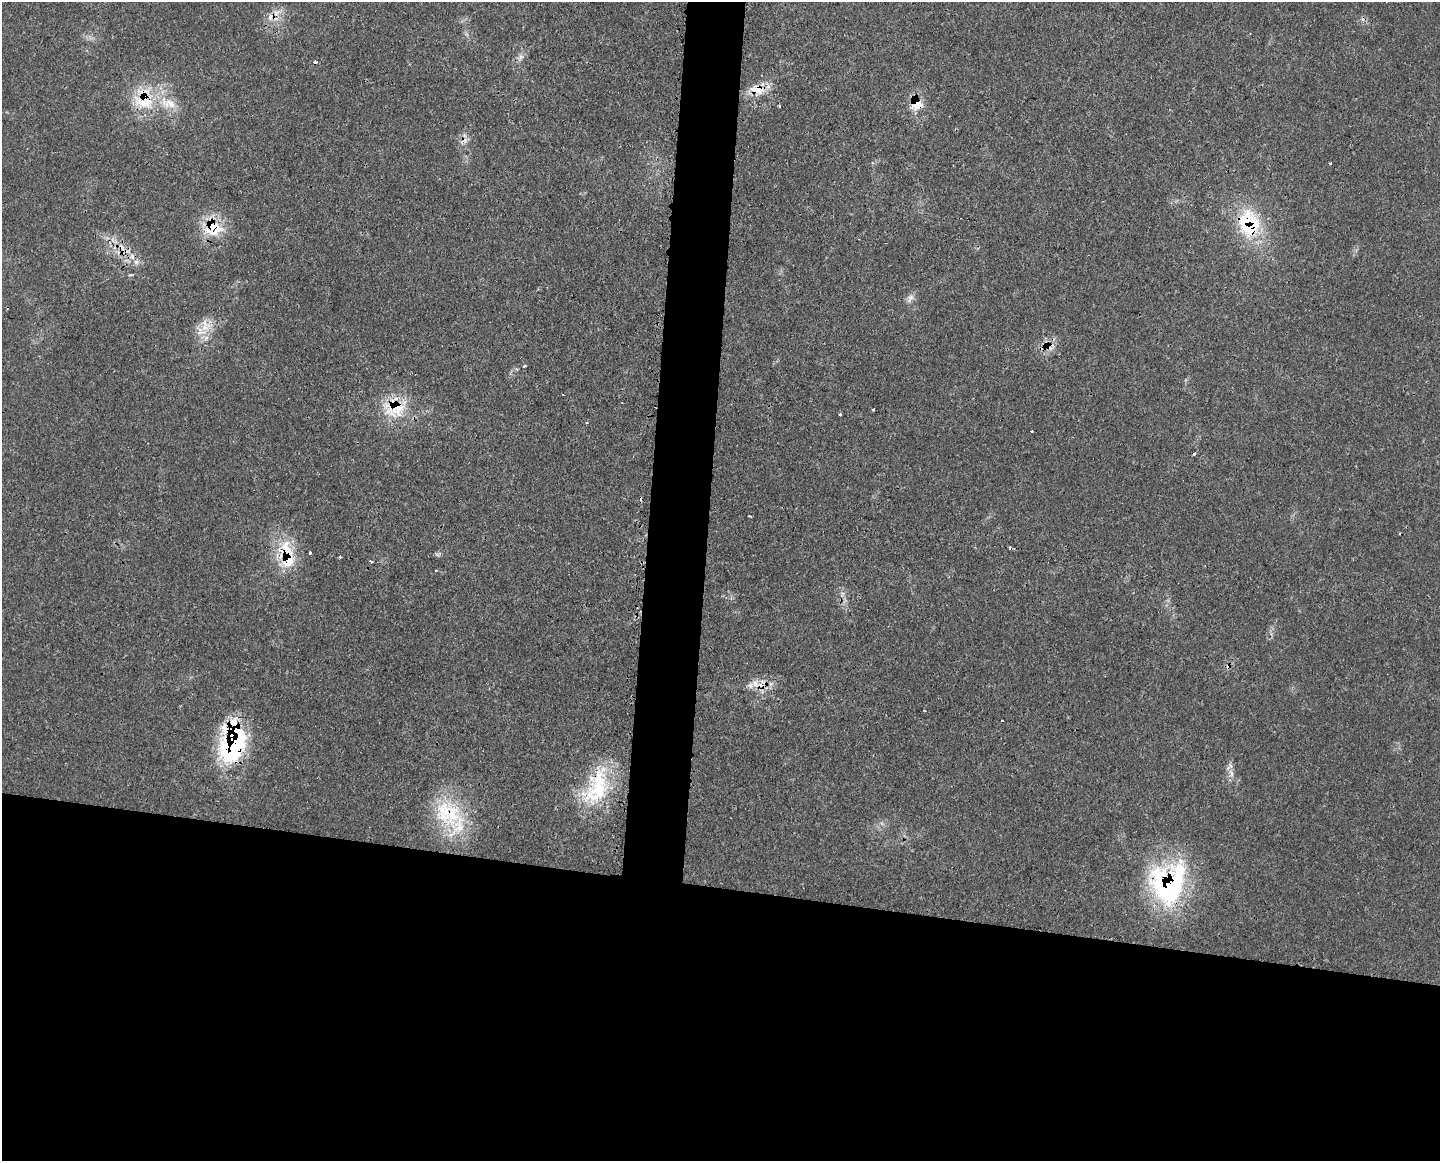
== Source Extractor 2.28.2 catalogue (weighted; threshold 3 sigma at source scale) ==
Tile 11 of 3 x 4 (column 2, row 4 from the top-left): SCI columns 1573-3010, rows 4-1162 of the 4694 x 4641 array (HDU 1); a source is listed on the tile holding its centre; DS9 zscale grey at full resolution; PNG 1442 x 1163 px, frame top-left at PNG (2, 2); no overlay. Shown black and unused: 27% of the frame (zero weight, under 3 of 4 exposures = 2% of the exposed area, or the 3 px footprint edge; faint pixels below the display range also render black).
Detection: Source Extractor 2.28.2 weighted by HDU 2 'WHT'; one run over the whole footprint, this tile lists its part. Background 0.0549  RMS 0.0033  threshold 0.0148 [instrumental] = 3 sigma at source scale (4.5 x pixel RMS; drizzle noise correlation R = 1.50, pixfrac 1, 0.05/0.05 arcsec/px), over >= 5 px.
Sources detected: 47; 10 cosmic-ray / hot-pixel residue — not listed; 6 inside a brighter listed object's ellipse — not listed separately; the other 31 listed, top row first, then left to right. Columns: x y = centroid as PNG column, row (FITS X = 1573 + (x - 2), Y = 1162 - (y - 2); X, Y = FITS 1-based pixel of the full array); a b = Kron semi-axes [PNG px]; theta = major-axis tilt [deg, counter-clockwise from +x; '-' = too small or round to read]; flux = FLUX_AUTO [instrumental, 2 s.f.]
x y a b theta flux
271 16 13 8 40 2.9
521 57 9 6 60 1.2
757 90 21 12 -10 6.2
144 102 34 23 -15 16
916 104 16 14 90 5.9
779 106 3 3 - 0.37
1330 163 3 2 - 0.35
1249 223 35 26 -73 23
212 226 27 19 84 12
910 298 13 6 63 1.6
204 327 12 10 31 4
524 366 3 3 - 0.86
562 395 3 2 - 0.37
395 408 28 27 - 15
873 409 3 3 - 0.36
840 414 3 3 - 0.84
1032 431 3 2 - 0.29
1194 454 3 3 - 0.78
750 516 3 2 - 0.65
1010 548 3 3 - 1.2
286 549 29 16 -72 12
310 553 3 2 - 1.3
371 561 4 3 - 3
436 570 3 2 - 0.35
755 684 12 9 -85 2.7
924 711 3 3 - 0.34
234 743 40 29 77 42
1231 773 10 5 -89 1.3
598 789 47 29 74 24
447 813 43 34 -34 25
1168 883 55 47 73 53
Overlapping masked pixels (flux is a lower limit): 12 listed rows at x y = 271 16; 757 90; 144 102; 916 104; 1249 223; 212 226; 395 408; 286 549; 234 743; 598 789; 447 813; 1168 883